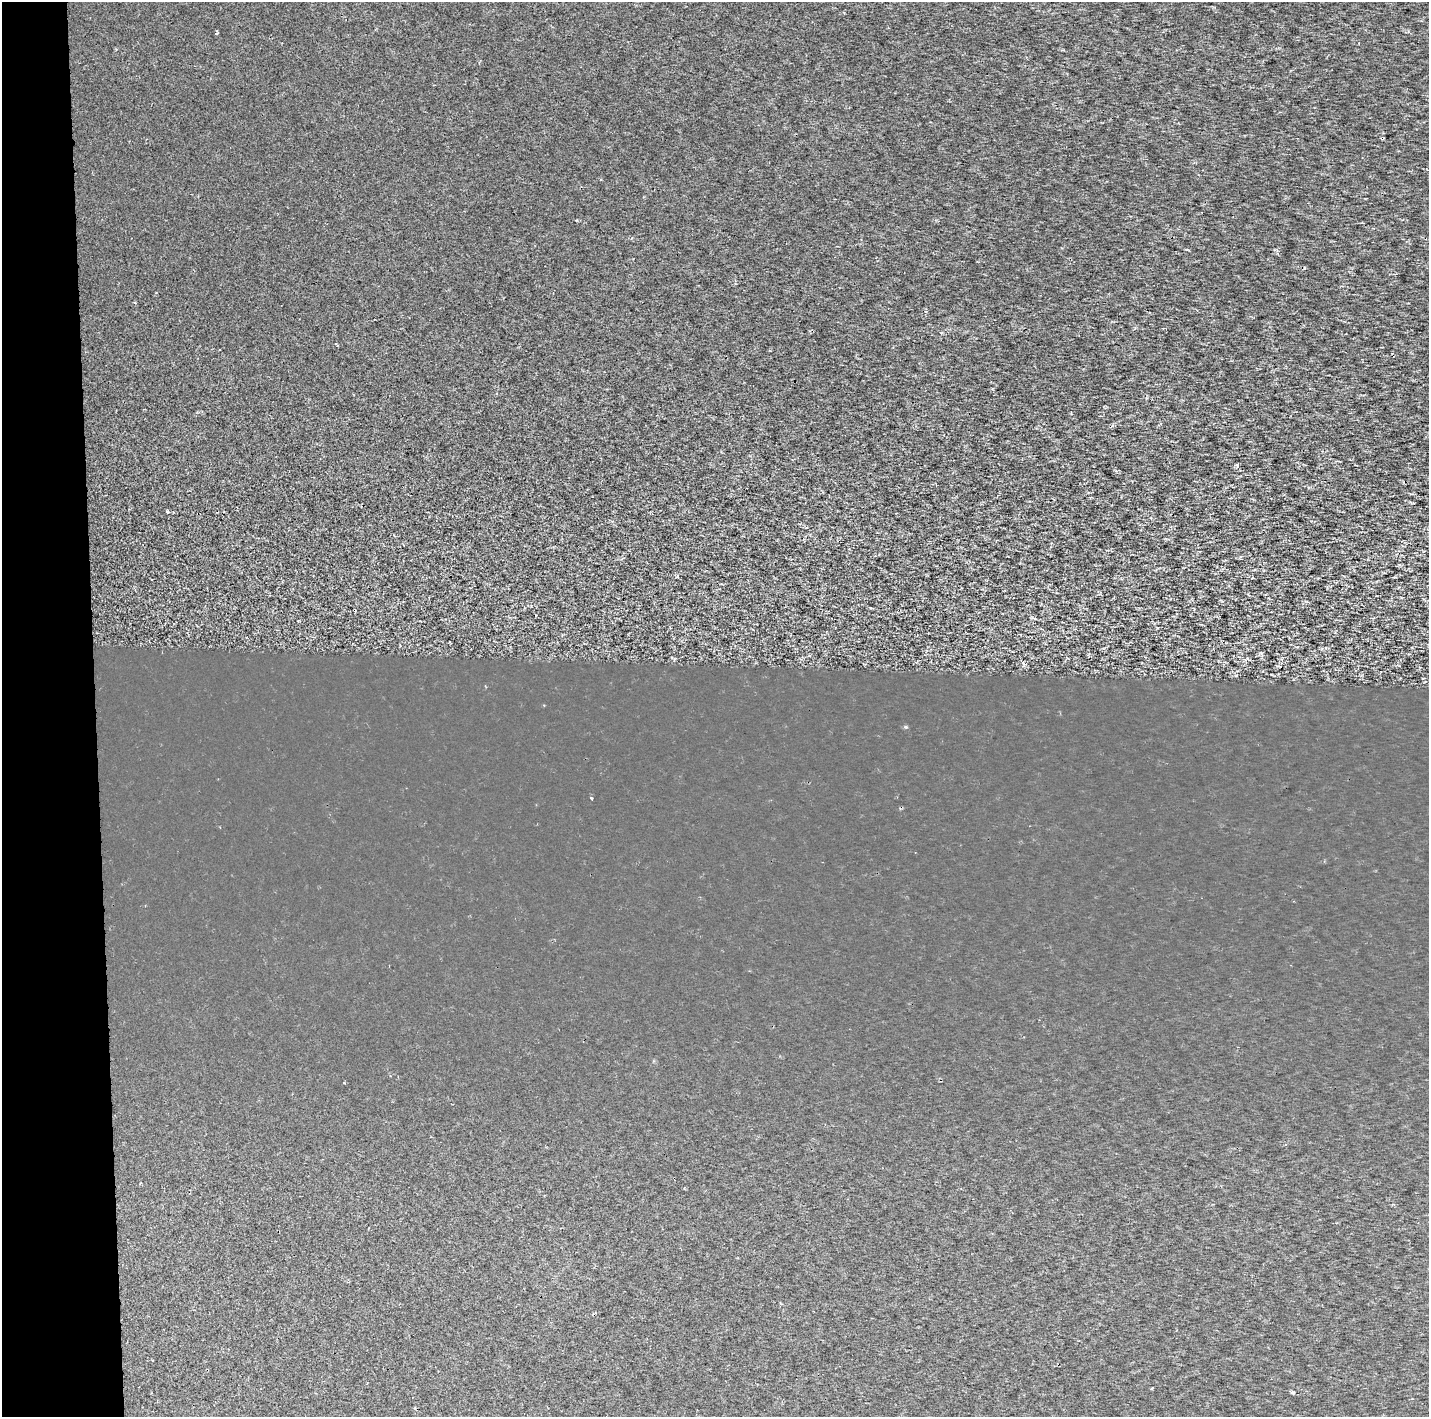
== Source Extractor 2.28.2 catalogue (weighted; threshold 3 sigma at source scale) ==
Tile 4 of 3 x 3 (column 1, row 2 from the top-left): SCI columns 112-1538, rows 1519-2933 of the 7053 x 4355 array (HDU 1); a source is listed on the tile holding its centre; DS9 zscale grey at full resolution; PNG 1431 x 1419 px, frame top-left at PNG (2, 2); no overlay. Shown black and unused: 7% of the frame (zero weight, under 2 of 3 exposures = <1% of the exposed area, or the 3 px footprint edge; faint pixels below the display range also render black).
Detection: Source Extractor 2.28.2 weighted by HDU 2 'WHT'; one run over the whole footprint, this tile lists its part. Background 3.28e-04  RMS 0.0027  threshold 0.0122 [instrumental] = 3 sigma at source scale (4.5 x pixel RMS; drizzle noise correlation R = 1.50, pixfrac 1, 0.0396/0.0396 arcsec/px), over >= 5 px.
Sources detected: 9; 2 cosmic-ray / hot-pixel residue — not listed; the other 7 listed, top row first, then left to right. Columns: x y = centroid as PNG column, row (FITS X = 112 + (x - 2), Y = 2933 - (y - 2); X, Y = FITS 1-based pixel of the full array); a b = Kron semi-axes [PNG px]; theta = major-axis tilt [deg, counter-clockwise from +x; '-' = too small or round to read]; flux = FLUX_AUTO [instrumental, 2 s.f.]
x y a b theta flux
217 33 3 3 - 0.73
1237 466 5 3 - 0.75
167 512 5 4 - 0.36
1023 663 5 4 - 0.79
906 727 5 3 - 0.28
592 798 3 3 - 0.67
1293 1392 6 4 -19 0.37